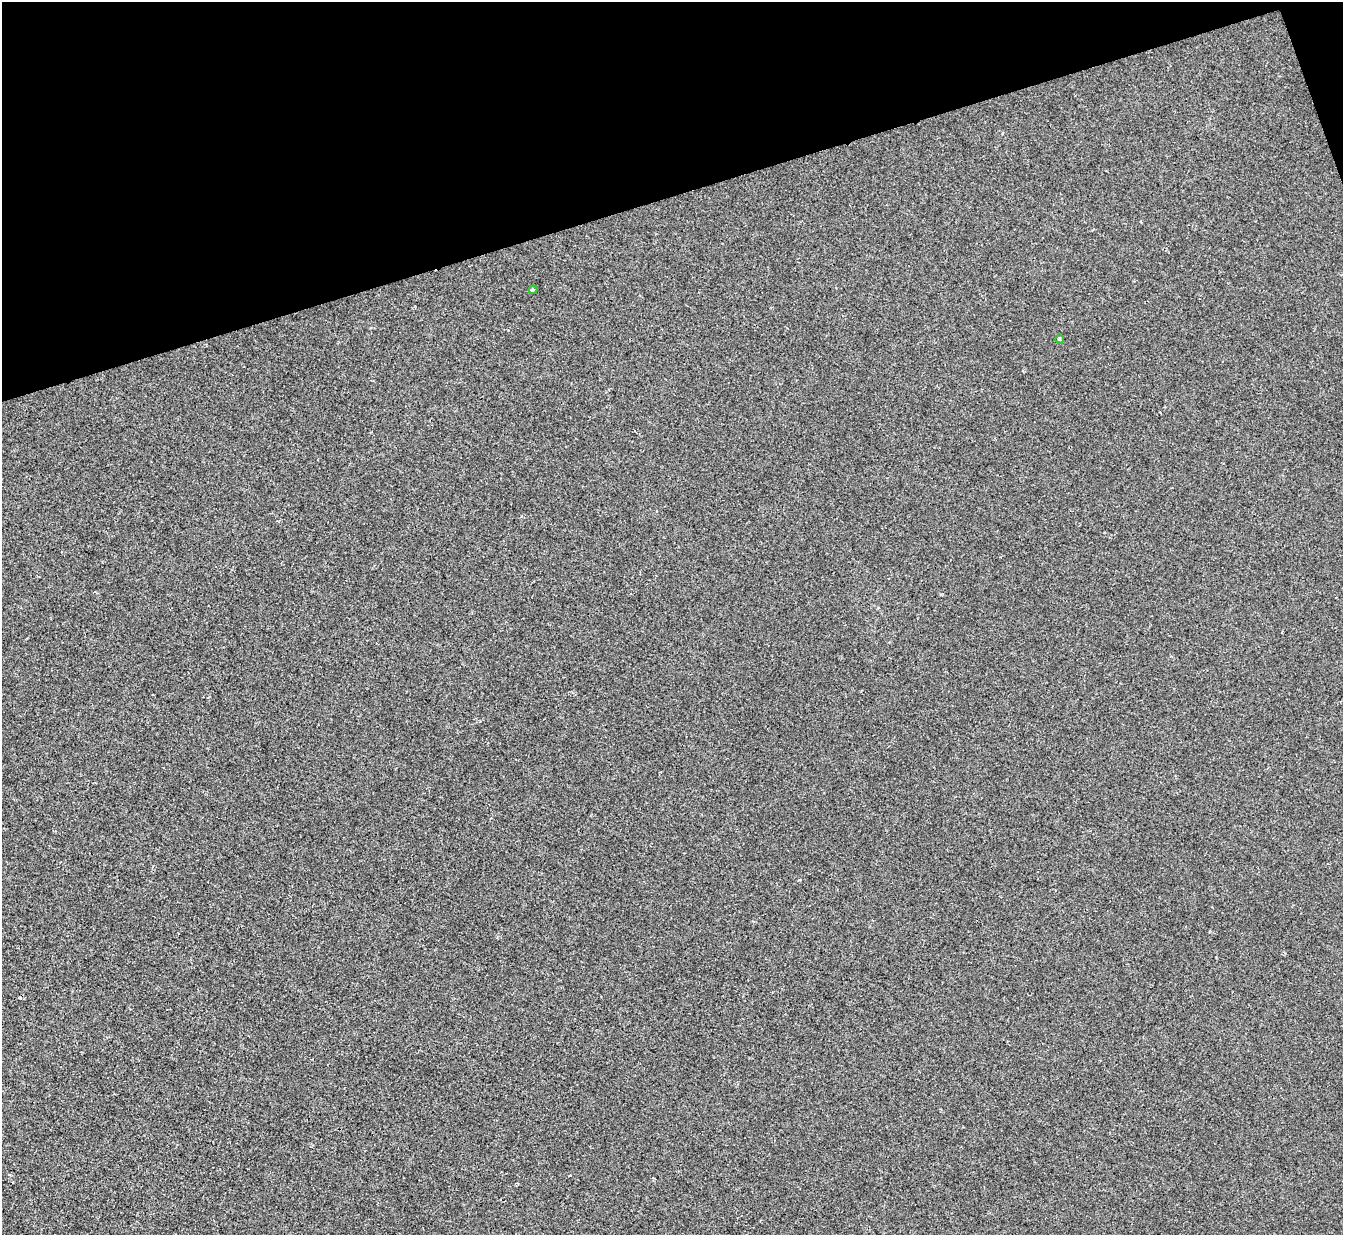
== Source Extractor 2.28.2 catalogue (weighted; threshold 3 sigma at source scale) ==
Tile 3 of 4 x 4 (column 3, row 1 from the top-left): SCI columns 2687-4027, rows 3973-5205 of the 5370 x 5353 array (HDU 1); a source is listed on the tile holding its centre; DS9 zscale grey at full resolution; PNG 1345 x 1237 px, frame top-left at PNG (2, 2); each listed source drawn as its Kron ellipse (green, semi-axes under 4 px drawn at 4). Shown black and unused: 16% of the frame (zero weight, under 2 of 3 exposures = <1% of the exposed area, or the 3 px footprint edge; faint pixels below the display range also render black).
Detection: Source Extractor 2.28.2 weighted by HDU 2 'WHT'; one run over the whole footprint, this tile lists its part. Background 0.00107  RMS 0.005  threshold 0.0225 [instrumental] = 3 sigma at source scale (4.5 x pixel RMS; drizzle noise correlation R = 1.50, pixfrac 1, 0.05/0.05 arcsec/px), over >= 5 px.
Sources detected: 3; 1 cosmic-ray / hot-pixel residue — neither listed nor drawn; the other 2 listed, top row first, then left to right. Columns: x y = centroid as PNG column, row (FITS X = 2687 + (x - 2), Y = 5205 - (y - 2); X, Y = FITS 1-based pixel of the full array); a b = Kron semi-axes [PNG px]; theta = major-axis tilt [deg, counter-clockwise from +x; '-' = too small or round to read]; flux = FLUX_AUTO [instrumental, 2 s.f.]
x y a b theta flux
533 290 4 3 - 0.72
1060 339 5 3 - 0.58